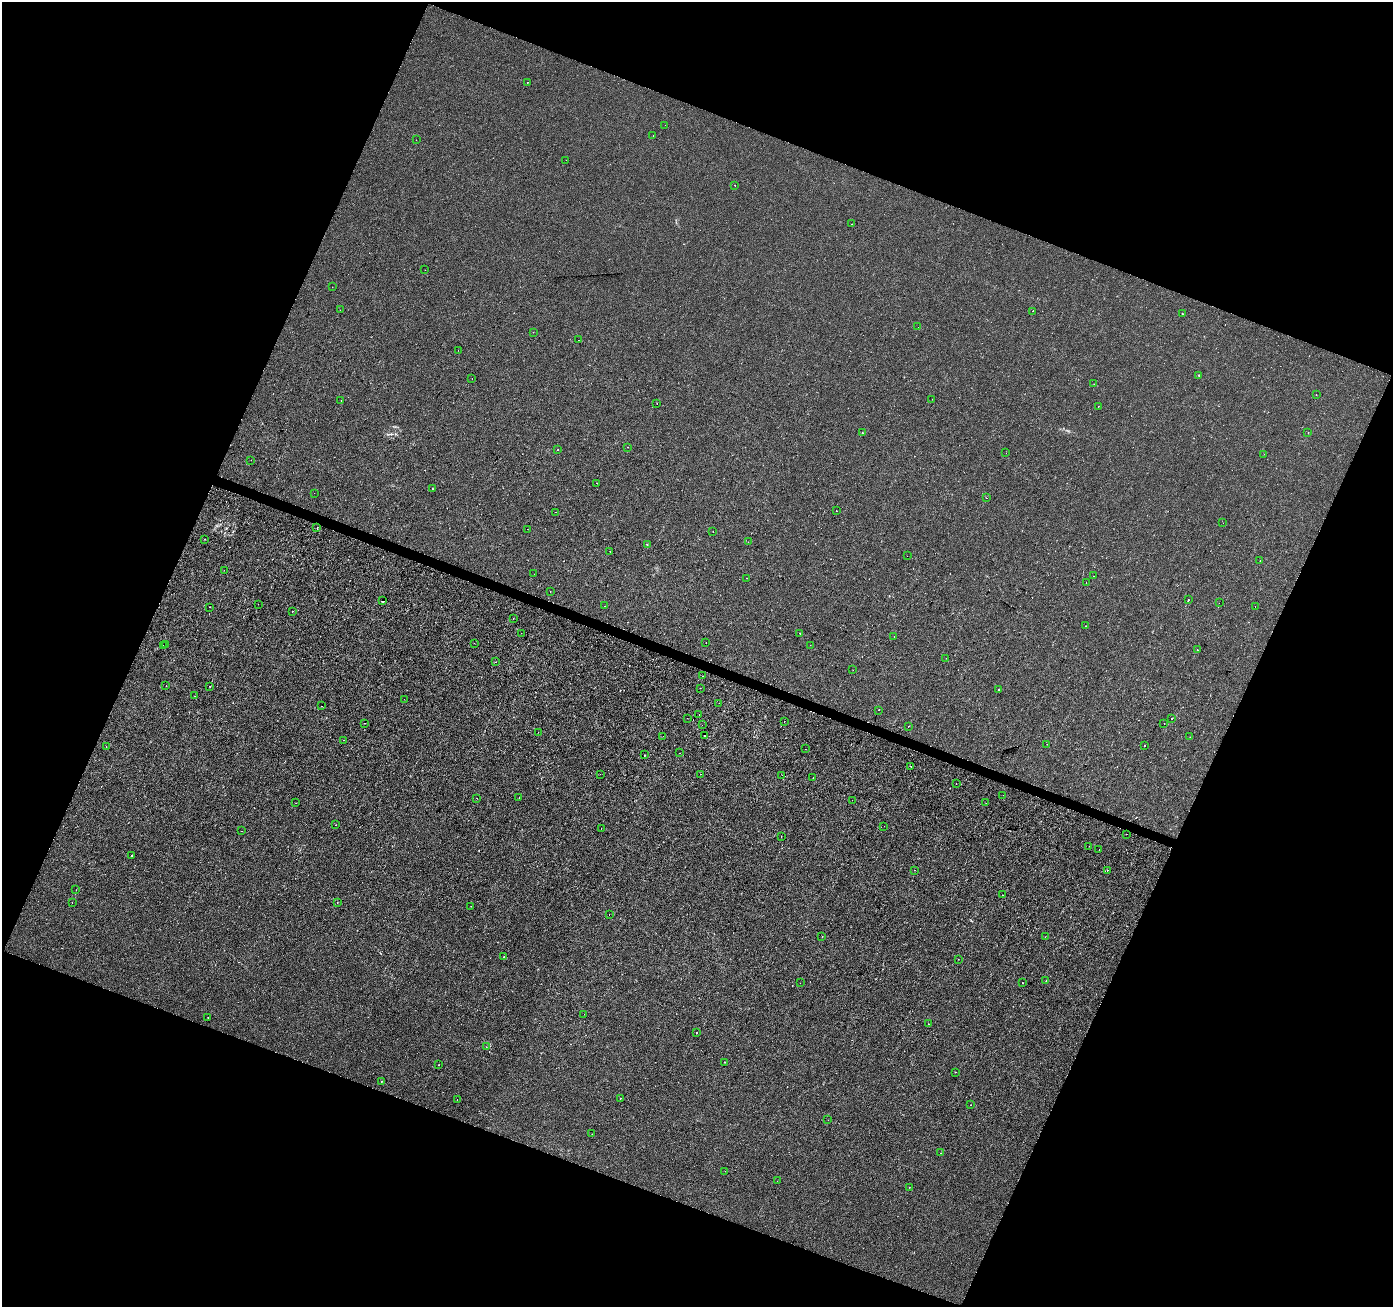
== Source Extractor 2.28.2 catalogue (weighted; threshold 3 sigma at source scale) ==
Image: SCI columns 8-5571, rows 275-5493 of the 5571 x 5702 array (HDU 1 of 3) = the unmasked area's bounding box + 8 px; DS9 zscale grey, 4 x 4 block average (1 PNG px = mean of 4 x 4 image px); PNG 1395 x 1309 px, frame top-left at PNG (2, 2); each listed source drawn as its Kron ellipse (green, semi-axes under 4 px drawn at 4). Shown black and unused: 42% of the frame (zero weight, under 2 of 3 exposures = <1% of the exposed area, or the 3 px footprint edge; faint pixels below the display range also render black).
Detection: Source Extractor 2.28.2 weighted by HDU 2 'WHT'. Background -2.97e-04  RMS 0.0026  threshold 0.0116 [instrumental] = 3 sigma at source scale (4.5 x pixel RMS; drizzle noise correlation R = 1.50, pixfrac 1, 0.0396/0.0396 arcsec/px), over >= 5 px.
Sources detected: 176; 15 cosmic-ray / hot-pixel residue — neither listed nor drawn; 3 coinciding with a brighter row at this scale — not listed separately; the other 158 listed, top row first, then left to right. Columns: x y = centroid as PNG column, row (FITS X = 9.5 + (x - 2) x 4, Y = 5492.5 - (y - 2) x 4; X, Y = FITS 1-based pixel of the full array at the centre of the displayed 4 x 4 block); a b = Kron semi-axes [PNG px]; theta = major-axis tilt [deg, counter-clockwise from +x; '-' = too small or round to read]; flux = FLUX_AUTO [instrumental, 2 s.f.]
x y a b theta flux
528 82 2 2 - 0.43
665 125 2 2 - 0.32
653 135 2 2 - 0.41
416 140 2 2 - 0.19
566 160 2 2 - 0.37
735 185 2 2 - 1.3
851 224 2 2 - 3.6
425 270 2 2 - 0.34
332 287 2 2 - 0.22
340 310 2 2 - 0.81
1032 311 2 2 - 0.42
1182 314 2 2 - 0.67
918 327 2 2 - 0.54
533 332 2 2 - 0.25
578 340 2 2 - 0.53
458 350 2 2 - 0.27
1199 375 2 2 - 2.2
472 379 2 2 - 0.54
1094 384 2 2 - 1
1316 394 2 2 - 0.43
932 399 2 2 - 0.33
341 401 2 2 - 0.33
657 403 2 2 - 0.77
1098 407 2 2 - 0.36
862 433 2 2 - 1.3
1308 433 2 2 - 0.62
628 447 2 2 - 0.52
558 449 2 2 - 0.81
1006 453 2 2 - 0.2
1264 454 2 2 - 0.28
251 460 2 2 - 0.41
596 483 2 2 - 0.42
432 489 2 2 - 0.64
314 493 2 2 - 0.38
986 498 2 2 - 0.86
836 511 2 2 - 0.45
556 512 2 2 - 0.22
1223 523 2 2 - 0.41
317 528 2 2 - 1.4
527 529 2 2 - 0.24
713 532 2 2 - 1.3
204 539 2 2 - 1.3
748 542 2 2 - 0.21
647 544 2 2 - 0.53
610 551 2 2 - 0.4
907 556 2 2 - 0.23
1260 561 2 2 - 0.8
224 570 2 2 - 0.27
534 574 2 2 - 0.36
1093 576 2 2 - 0.39
747 578 2 2 - 0.26
1086 583 2 2 - 0.66
550 591 2 2 - 0.44
1188 600 2 2 - 0.35
383 601 2 2 - 2
1219 603 2 2 - 0.32
258 604 2 2 - 0.26
605 606 2 2 - 0.31
209 607 2 2 - 0.66
1255 607 2 2 - 0.24
292 611 2 2 - 0.58
513 619 2 2 - 0.28
1085 626 2 2 - 0.39
521 633 2 2 - 0.33
800 633 2 2 - 1.2
894 637 2 2 - 0.36
474 643 2 2 - 0.25
706 643 2 2 - 0.58
165 644 2 2 - 0.51
810 645 2 2 - 0.29
163 646 2 2 - 0.41
1197 650 2 2 - 1.4
946 658 2 2 - 0.34
495 662 2 2 - 0.72
852 670 2 2 - 0.21
702 676 2 2 - 1.3
166 686 2 2 - 0.84
210 687 2 2 - 1.3
700 688 2 2 - 0.42
999 689 2 2 - 0.58
195 696 2 2 - 0.34
404 699 2 2 - 0.23
719 703 2 2 - 0.82
322 706 2 2 - 1.3
879 710 2 2 - 7.2
699 714 2 2 - 1.1
687 718 2 2 - 0.29
1172 718 2 2 - 3.5
784 721 2 2 - 0.38
365 723 2 2 - 1.1
1164 723 2 2 - 1.1
702 725 2 2 - 0.34
908 726 2 2 - 1.9
538 732 2 2 - 0.44
704 735 2 2 - 0.53
663 736 2 2 - 0.8
1190 737 2 2 - 0.42
343 740 2 2 - 0.66
1047 744 2 2 - 0.49
106 746 2 2 - 0.34
1145 746 2 2 - 1.2
805 749 2 2 - 0.45
680 753 2 2 - 1.7
644 755 2 2 - 0.53
911 766 2 2 - 0.33
600 774 2 2 - 0.92
700 774 2 2 - 1.6
782 775 2 2 - 2.9
813 778 2 2 - 0.39
956 783 2 2 - 0.67
1003 795 2 2 - 0.22
477 798 2 2 - 0.29
519 798 2 2 - 0.48
852 800 2 2 - 0.86
296 803 2 2 - 0.59
986 803 2 2 - 1.2
336 825 2 2 - 1.1
884 826 2 2 - 0.42
601 828 2 2 - 0.23
242 831 2 2 - 0.38
1126 834 2 2 - 1.4
781 837 2 2 - 0.43
1089 846 2 2 - 0.37
1099 849 2 2 - 0.45
132 856 2 2 - 1.3
914 870 2 2 - 0.34
1107 870 2 2 - 2
76 890 2 2 - 0.39
1003 895 2 2 - 0.68
72 903 2 2 - 0.25
337 903 2 2 - 0.4
471 906 2 2 - 2.4
609 914 2 2 - 0.48
822 936 2 2 - 1.2
1045 937 2 2 - 0.31
504 957 2 2 - 0.94
958 959 2 2 - 0.36
1046 981 2 2 - 1.6
800 983 2 2 - 0.28
1022 983 2 2 - 1.2
584 1014 2 2 - 0.25
208 1017 2 2 - 0.69
928 1024 2 2 - 0.81
697 1033 2 2 - 1.4
486 1047 2 2 - 0.24
724 1062 2 2 - 0.65
439 1065 2 2 - 0.45
955 1072 2 2 - 0.4
381 1081 2 2 - 0.48
620 1098 2 2 - 1.5
457 1099 2 2 - 0.41
971 1105 2 2 - 0.28
828 1120 2 2 - 0.28
592 1134 2 2 - 0.44
941 1153 2 2 - 0.84
725 1171 2 2 - 0.36
777 1181 2 2 - 0.21
909 1187 2 2 - 0.77
Diffuse or blended objects may show on this block-average render without a row.